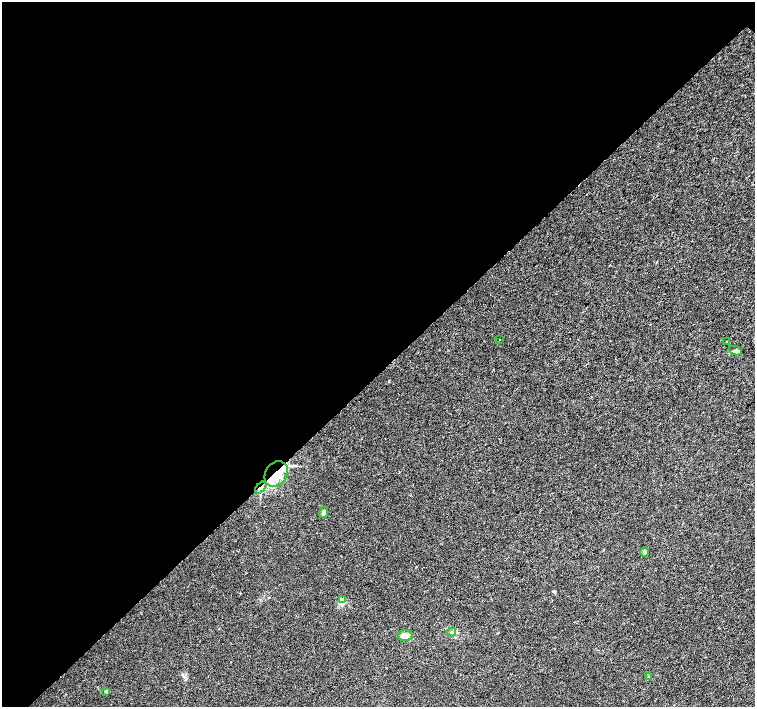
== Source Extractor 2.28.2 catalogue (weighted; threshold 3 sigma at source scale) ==
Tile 5 of 4 x 4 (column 1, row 2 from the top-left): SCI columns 6-1511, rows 3042-4451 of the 6029 x 6018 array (HDU 1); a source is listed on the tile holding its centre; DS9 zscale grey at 2 x 2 block average (1 PNG px = mean of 2 x 2 image px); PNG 757 x 709 px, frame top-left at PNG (2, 2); each listed source drawn as its Kron ellipse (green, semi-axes under 4 px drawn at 4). Shown black and unused: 53% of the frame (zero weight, under 2 of 3 exposures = <1% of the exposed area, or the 3 px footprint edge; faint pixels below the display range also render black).
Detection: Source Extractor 2.28.2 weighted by HDU 2 'WHT'; one run over the whole footprint, this tile lists its part. Background 0.0207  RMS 0.0052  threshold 0.0236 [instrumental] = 3 sigma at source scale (4.5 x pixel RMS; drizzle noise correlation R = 1.50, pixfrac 1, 0.0396/0.0396 arcsec/px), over >= 5 px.
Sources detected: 14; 2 inside a brighter listed object's ellipse — not listed separately; the other 12 listed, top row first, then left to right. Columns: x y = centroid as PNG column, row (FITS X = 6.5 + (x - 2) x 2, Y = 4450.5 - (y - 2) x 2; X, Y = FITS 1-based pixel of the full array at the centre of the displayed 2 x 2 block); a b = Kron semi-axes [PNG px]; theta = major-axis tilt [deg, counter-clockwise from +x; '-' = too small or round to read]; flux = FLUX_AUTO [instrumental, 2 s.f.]
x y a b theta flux
499 340 2 2 - 1.6
727 342 2 2 - 0.75
735 351 7 4 -23 3
276 474 13 11 53 24
261 488 7 4 46 5.4
324 512 6 4 71 3
645 552 4 4 - 2.2
343 599 3 2 - 1.4
452 632 4 3 - 1.5
405 635 7 5 -2 8.5
648 677 3 2 - 0.62
106 691 3 2 - 1.1
Overlapping masked pixels (flux is a lower limit): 2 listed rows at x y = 276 474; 261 488
Diffuse or blended objects may show on this block-average render without a row.